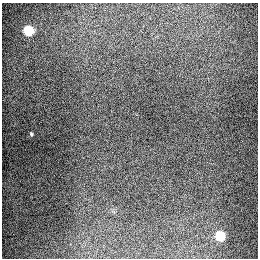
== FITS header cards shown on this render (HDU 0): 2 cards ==
NAXIS1  =                  256
NAXIS2  =                  256

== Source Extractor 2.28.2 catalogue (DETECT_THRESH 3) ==
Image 256 x 256 px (HDU 0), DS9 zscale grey, 1 PNG px = 1 image px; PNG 260 x 260 px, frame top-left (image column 1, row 256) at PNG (2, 3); no overlay
Background 1280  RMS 27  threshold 79.7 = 3 sigma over >= 5 px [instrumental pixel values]
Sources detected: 3; all 3 listed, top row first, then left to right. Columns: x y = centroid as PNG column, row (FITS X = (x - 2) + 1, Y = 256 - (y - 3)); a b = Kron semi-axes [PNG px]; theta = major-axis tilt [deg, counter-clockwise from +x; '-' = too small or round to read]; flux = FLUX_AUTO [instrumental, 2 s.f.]
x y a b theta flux
28 30 6 6 - 93000
31 134 4 3 - 2100
220 236 6 6 - 71000